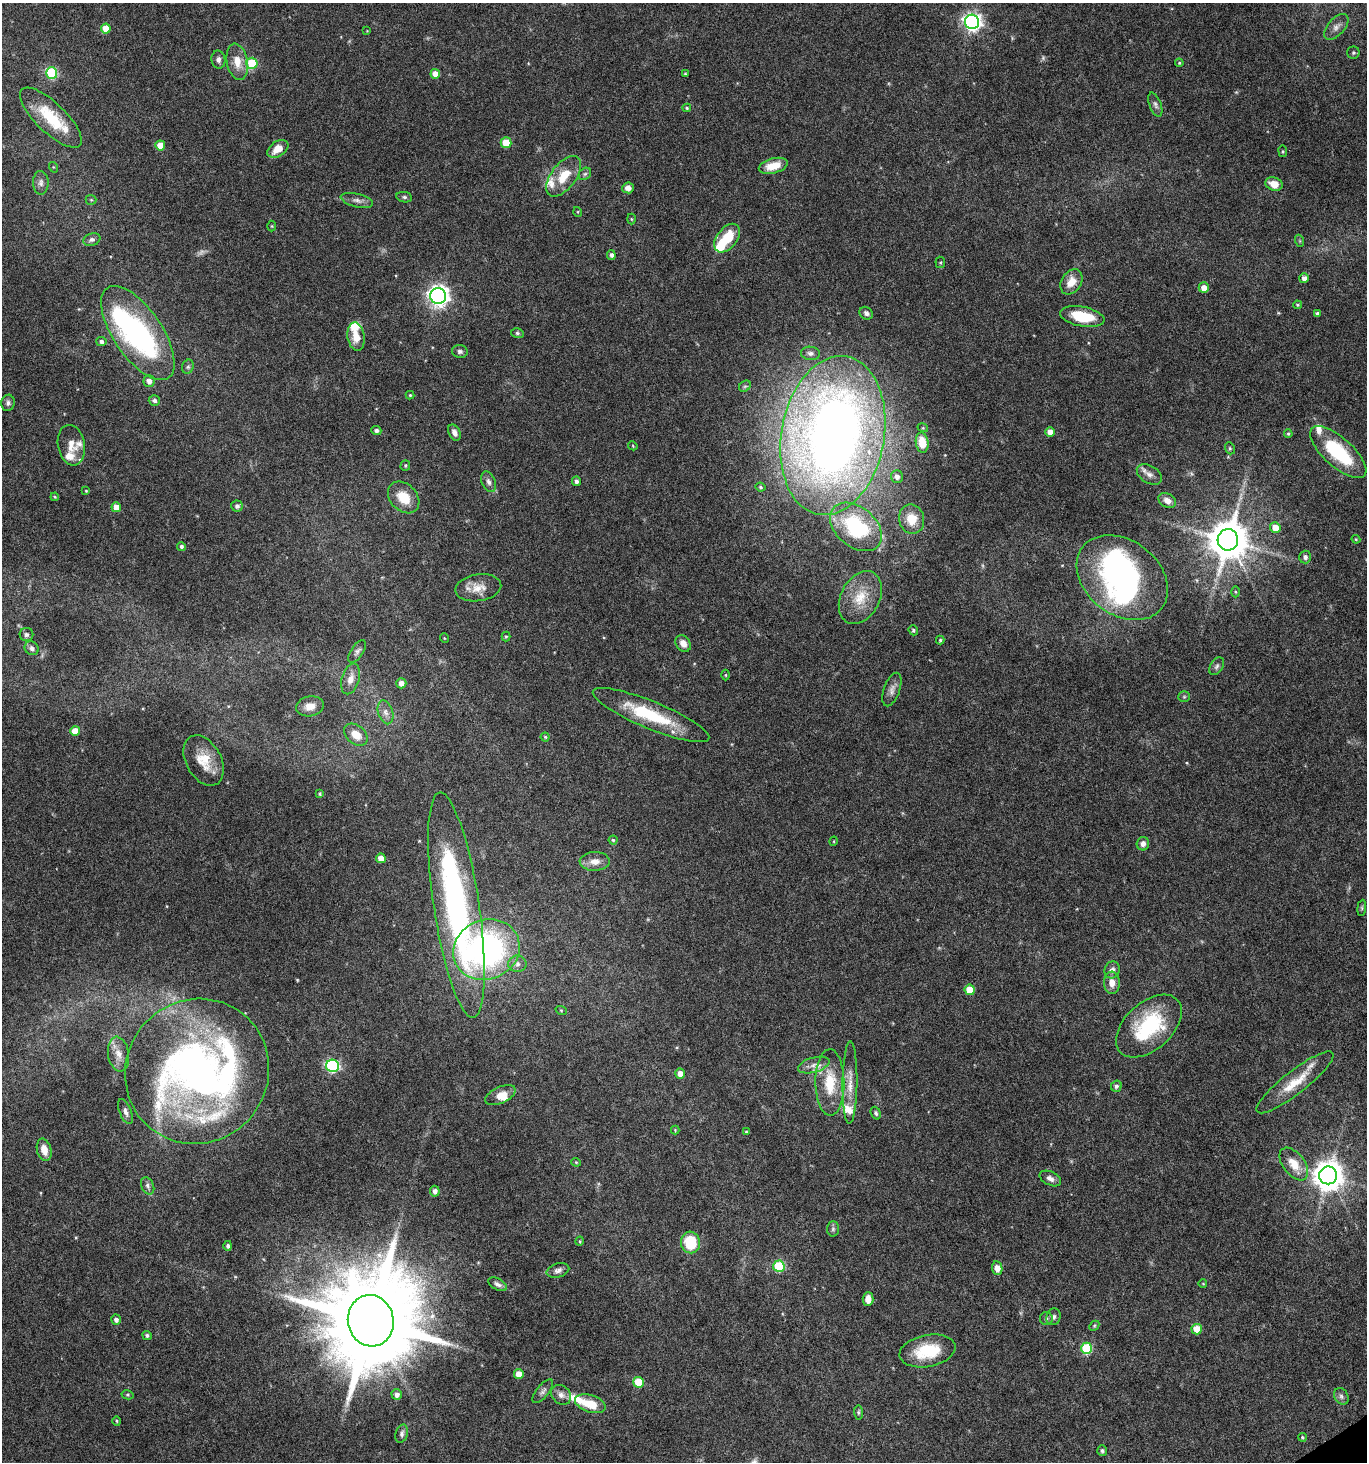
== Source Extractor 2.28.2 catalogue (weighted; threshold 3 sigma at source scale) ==
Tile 6 of 4 x 4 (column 2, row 2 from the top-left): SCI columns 1543-2907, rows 2923-4382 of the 5751 x 5852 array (HDU 1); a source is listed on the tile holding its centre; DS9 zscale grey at full resolution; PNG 1369 x 1464 px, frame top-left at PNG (2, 3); each listed source drawn as its Kron ellipse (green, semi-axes under 4 px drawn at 4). Shown black and unused: <1% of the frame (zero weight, under 5 of 10 exposures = <1% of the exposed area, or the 3 px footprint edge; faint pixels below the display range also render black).
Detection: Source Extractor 2.28.2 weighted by HDU 2 'WHT'; one run over the whole footprint, this tile lists its part. Background 0.0317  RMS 0.0015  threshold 0.00604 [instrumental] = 3 sigma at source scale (4.09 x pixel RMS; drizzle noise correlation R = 1.36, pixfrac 0.8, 0.0396/0.0396 arcsec/px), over >= 5 px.
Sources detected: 201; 3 too faint to see at this stretch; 6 inside a brighter object's white glare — neither listed nor drawn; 12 inside a brighter listed object's ellipse — not listed separately; the other 180 listed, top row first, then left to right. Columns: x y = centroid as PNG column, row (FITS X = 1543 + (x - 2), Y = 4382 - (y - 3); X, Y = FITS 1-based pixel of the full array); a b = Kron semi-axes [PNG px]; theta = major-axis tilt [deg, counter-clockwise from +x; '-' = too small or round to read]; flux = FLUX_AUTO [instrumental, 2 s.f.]
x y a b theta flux
972 22 7 7 - 59
1336 27 15 8 49 0.83
106 29 5 5 - 2.3
367 31 3 3 - 0.099
1353 53 6 6 - 0.25
218 60 9 7 -81 0.51
237 62 18 10 -80 2
252 63 5 5 - 7.1
1179 63 4 4 - 0.15
52 73 6 5 - 11
435 74 5 5 - 1.6
685 74 4 3 - 0.15
1155 105 12 6 -69 0.48
687 108 4 4 - 0.17
51 118 40 15 -44 6.2
506 143 5 5 - 4
160 145 5 5 - 1.8
278 149 11 7 34 1.8
1283 151 6 3 -82 0.14
773 166 15 7 15 2.5
53 167 5 3 - 0.11
585 174 7 5 43 0.3
564 176 24 12 53 3.4
41 183 12 7 -88 0.66
1274 184 9 6 -20 1.6
628 188 6 5 - 0.79
404 197 8 5 -10 0.27
91 200 5 5 - 0.18
357 200 16 6 -13 0.71
578 212 5 3 - 0.13
631 219 5 3 - 0.13
272 226 5 3 - 0.14
727 238 16 10 52 4.3
92 240 9 6 17 0.42
1300 241 6 4 -71 0.18
611 255 5 4 - 0.45
940 262 5 5 - 0.19
1304 278 5 4 - 0.8
1071 282 13 10 57 1.8
1204 288 5 5 - 1.3
438 296 8 7 - 83
1297 305 4 3 - 0.17
866 313 7 6 - 0.44
1317 314 4 3 - 0.32
1082 316 22 10 -11 4.9
138 333 54 24 -56 27
517 333 6 5 - 0.25
356 337 14 8 -80 1.9
101 342 5 4 - 0.38
460 351 8 6 -13 0.43
810 353 9 6 -8 0.5
188 367 7 5 68 0.3
149 381 6 5 - 0.76
745 386 6 5 - 0.26
410 395 4 4 - 0.18
154 400 5 5 - 0.39
8 403 8 6 81 0.4
923 428 5 3 - 0.12
376 430 5 4 - 0.38
1050 432 5 4 - 1.1
454 433 8 5 -63 0.6
1288 434 4 3 - 0.18
833 435 80 51 80 140
922 443 10 6 -81 2.1
71 445 20 13 -80 2
633 446 5 3 - 0.13
1230 448 6 4 -69 0.2
1338 452 35 14 -42 9.8
405 465 5 5 - 0.2
1149 474 13 8 -32 0.85
897 477 6 6 - 0.57
576 481 5 4 - 0.45
488 482 11 6 -67 0.58
760 487 5 3 - 0.18
86 491 3 3 - 0.11
55 497 4 3 - 0.13
404 497 18 13 -46 3.1
1167 501 9 6 -32 0.83
237 506 6 5 - 0.4
116 507 5 5 - 1.6
912 519 15 12 -78 2.4
856 527 29 20 -40 13
1275 528 5 5 - 2
1356 539 4 4 - 0.14
1228 540 11 10 - 460
181 546 4 4 - 0.31
1305 557 6 6 - 0.48
1122 578 50 37 -38 34
478 588 23 13 9 2.1
1235 592 5 3 - 0.15
860 597 28 19 62 4
913 630 5 4 - 0.23
26 634 7 6 - 0.37
506 636 5 4 - 0.17
444 638 5 3 - 0.11
940 640 4 4 - 0.17
683 643 9 7 -56 1.1
32 648 7 6 - 0.53
357 652 13 6 57 0.47
1217 666 10 6 58 0.37
726 675 5 3 - 0.13
351 679 16 8 74 1.3
401 683 5 5 - 0.92
892 689 17 8 70 0.82
1184 697 6 5 - 0.23
310 706 14 10 9 1.5
385 712 12 7 -73 0.81
651 715 63 13 -22 8.4
75 731 5 5 - 2
356 735 13 9 -39 1.9
545 737 4 4 - 0.17
204 761 27 17 -61 3.3
320 794 4 3 - 0.15
613 840 4 4 - 0.19
834 841 5 3 - 0.11
1143 844 7 6 - 0.6
381 858 5 4 - 1.4
595 861 15 9 1 1.3
456 905 114 22 -81 41
1362 908 8 4 83 0.23
486 950 34 30 24 40
517 964 9 8 - 0.67
1112 970 8 7 - 0.69
1112 983 11 8 -87 1.2
970 990 5 5 - 2.9
561 1010 6 3 -19 0.14
1149 1026 39 23 42 11
118 1054 17 10 -81 1.5
814 1065 16 7 16 1.1
333 1066 6 6 - 21
197 1071 73 71 51 83
680 1074 5 5 - 1.2
830 1082 33 14 -89 5.2
1295 1082 48 11 38 4.1
850 1083 41 7 89 2.1
1116 1086 6 5 - 0.35
500 1095 16 8 26 1.4
125 1112 13 6 -69 0.59
876 1113 6 5 - 0.28
675 1130 4 4 - 0.12
746 1132 4 3 - 0.16
44 1150 11 7 -77 1.5
576 1162 4 4 - 0.14
1294 1164 19 11 -52 2.1
1328 1175 9 9 - 210
1050 1178 11 6 -27 0.69
148 1186 9 6 -67 0.45
435 1191 5 5 - 0.66
833 1229 7 6 - 0.32
580 1241 4 3 - 0.13
690 1242 11 9 -77 5.1
228 1246 5 4 - 0.32
779 1266 6 5 - 8.4
997 1268 7 5 -81 1.6
558 1270 11 7 16 0.62
498 1284 10 5 -29 0.49
1203 1284 4 3 - 0.098
868 1299 7 5 87 1.2
1054 1317 8 7 - 0.43
1046 1319 6 6 - 0.36
116 1320 5 5 - 0.49
371 1321 26 23 -79 3000
1094 1326 6 4 46 0.2
1197 1329 5 5 - 2.6
147 1335 5 4 - 0.33
1086 1348 6 5 - 10
927 1351 28 16 11 5.5
519 1374 5 5 - 1.7
639 1382 5 5 - 5.2
543 1391 14 6 50 0.54
128 1395 6 4 -12 0.17
397 1395 5 5 - 0.6
561 1395 11 9 -43 0.83
1341 1396 9 6 -59 0.45
590 1404 16 8 -18 3.2
858 1412 7 4 -85 0.23
117 1421 5 3 - 0.14
402 1434 9 6 74 0.42
1302 1437 4 4 - 0.18
1102 1450 5 5 - 0.29